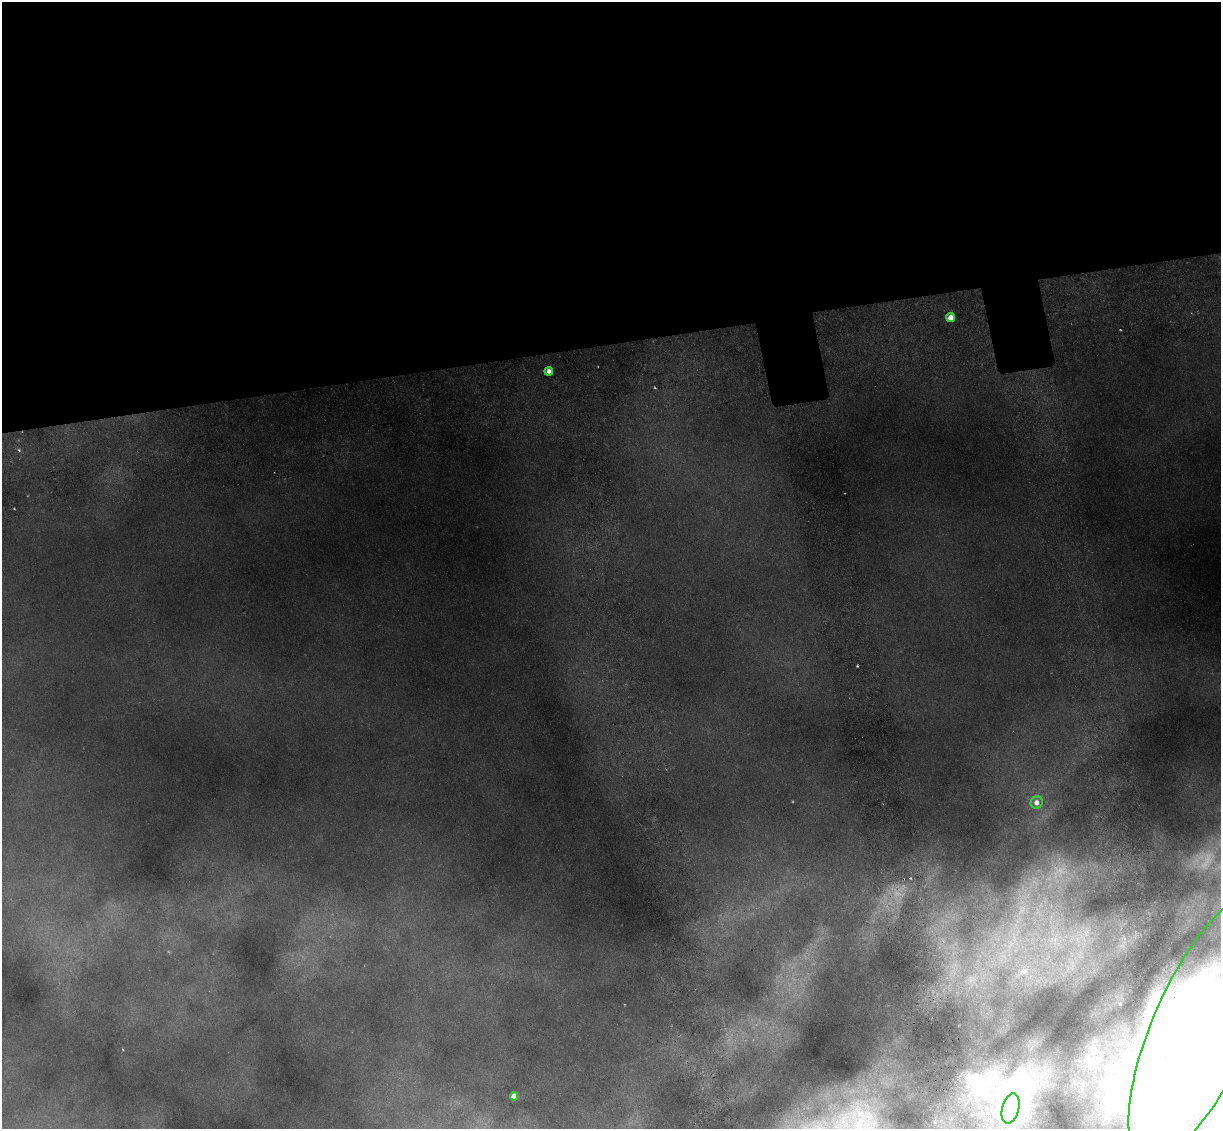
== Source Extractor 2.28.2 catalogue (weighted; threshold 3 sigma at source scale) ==
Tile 2 of 4 x 4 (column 2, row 1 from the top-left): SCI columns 1471-2689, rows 3747-4873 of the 5379 x 5123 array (HDU 1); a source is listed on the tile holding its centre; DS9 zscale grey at full resolution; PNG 1223 x 1131 px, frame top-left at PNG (2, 2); each listed source drawn as its Kron ellipse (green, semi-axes under 4 px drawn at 4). Shown black and unused: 31% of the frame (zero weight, under 3 of 6 exposures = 14% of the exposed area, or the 3 px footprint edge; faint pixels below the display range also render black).
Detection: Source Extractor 2.28.2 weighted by HDU 2 'WHT'; one run over the whole footprint, this tile lists its part. Background 0.241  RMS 0.012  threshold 0.0498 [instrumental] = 3 sigma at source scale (4.09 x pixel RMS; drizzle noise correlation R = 1.36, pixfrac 0.8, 0.05/0.05 arcsec/px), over >= 5 px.
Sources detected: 7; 1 inside a brighter object's white glare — neither listed nor drawn; the other 6 listed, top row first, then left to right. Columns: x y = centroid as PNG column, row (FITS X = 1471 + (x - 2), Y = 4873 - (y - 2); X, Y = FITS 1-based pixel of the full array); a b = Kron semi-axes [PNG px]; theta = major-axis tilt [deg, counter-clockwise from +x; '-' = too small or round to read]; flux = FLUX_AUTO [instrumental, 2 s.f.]
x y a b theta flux
951 317 4 4 - 5.2
549 371 4 4 - 3
1037 803 6 6 - 2.7
1202 1027 144 48 66 520
514 1096 4 4 - 5.5
1010 1108 15 8 75 270
Isophote crosses this tile's border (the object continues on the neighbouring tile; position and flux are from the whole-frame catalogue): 1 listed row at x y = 1202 1027